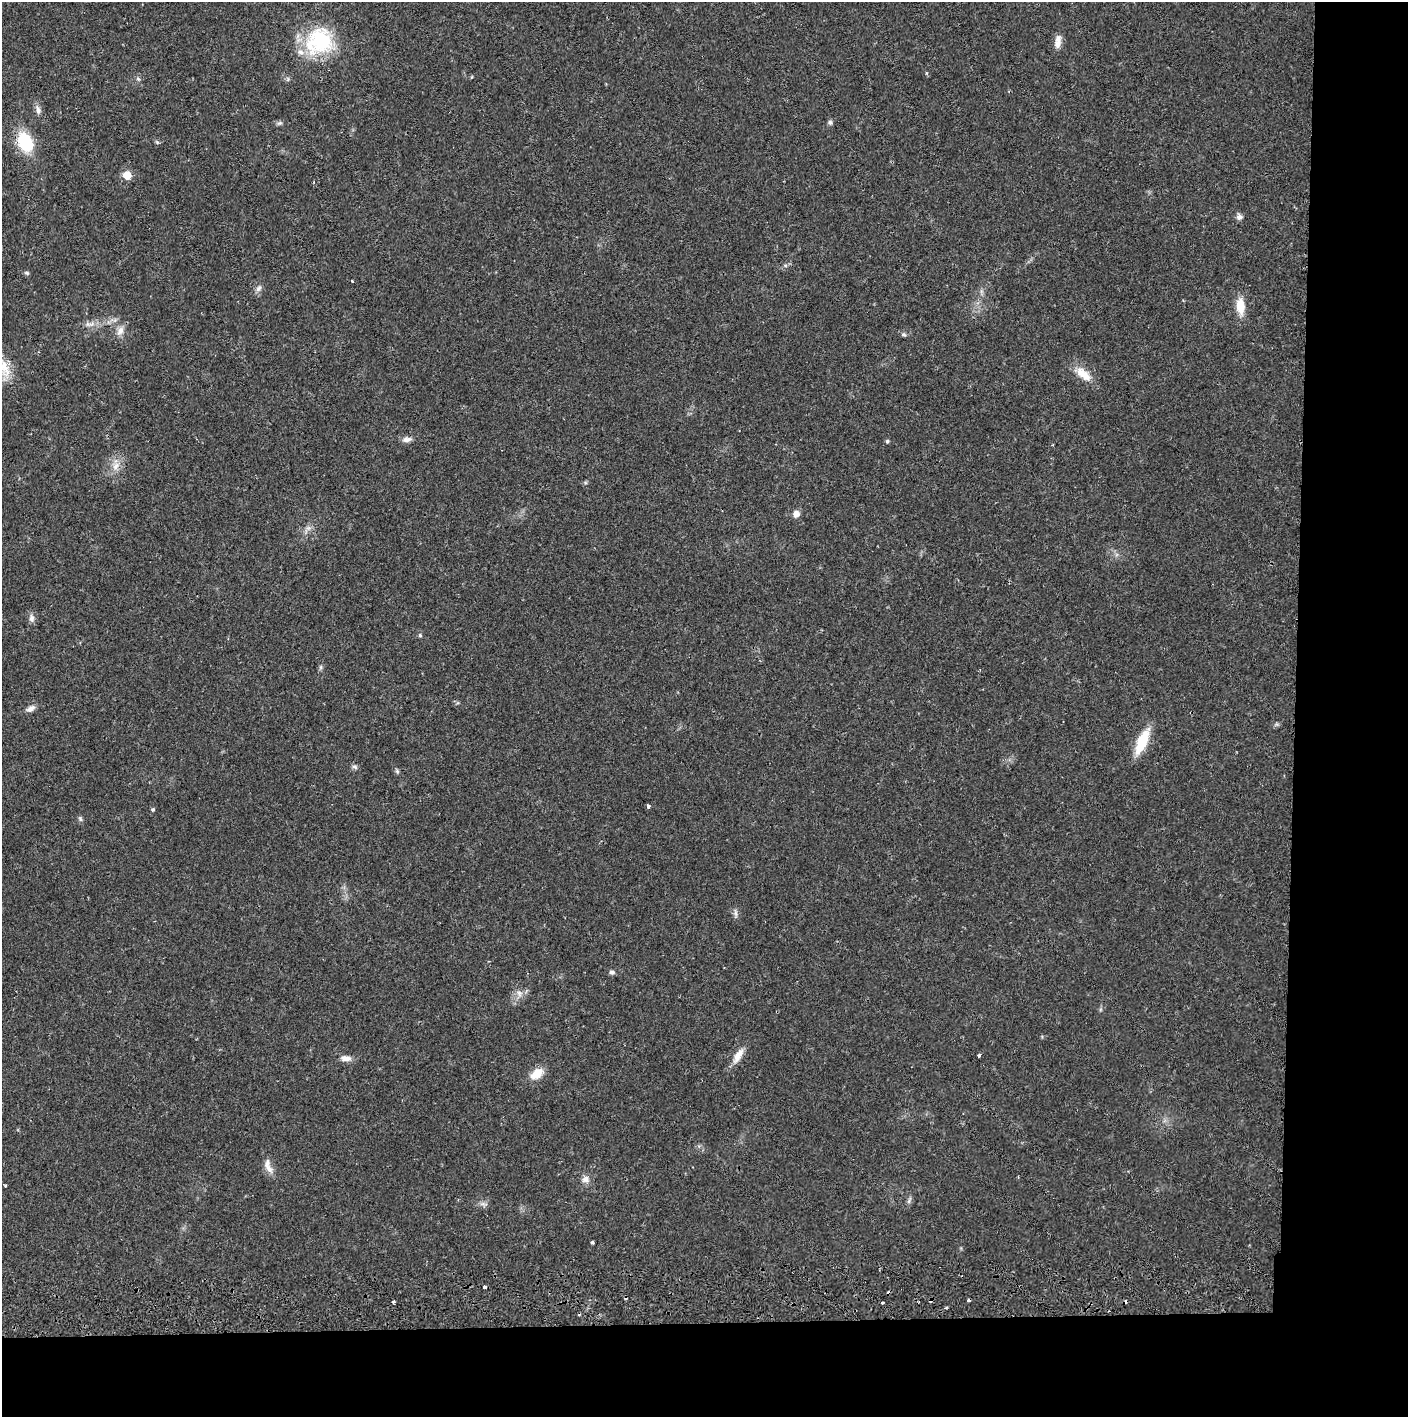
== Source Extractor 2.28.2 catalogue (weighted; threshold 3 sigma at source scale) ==
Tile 9 of 3 x 3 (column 3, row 3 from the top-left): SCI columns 2817-4222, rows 72-1486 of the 4263 x 4373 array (HDU 1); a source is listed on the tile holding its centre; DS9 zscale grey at full resolution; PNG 1410 x 1419 px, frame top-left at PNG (2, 2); no overlay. Shown black and unused: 14% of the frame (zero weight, under 2 of 3 exposures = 3% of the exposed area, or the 3 px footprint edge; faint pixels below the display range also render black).
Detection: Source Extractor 2.28.2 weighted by HDU 2 'WHT'; one run over the whole footprint, this tile lists its part. Background 0.0216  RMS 0.0035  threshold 0.0157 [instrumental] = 3 sigma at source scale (4.5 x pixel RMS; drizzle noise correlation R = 1.50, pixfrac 1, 0.05/0.05 arcsec/px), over >= 5 px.
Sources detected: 57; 5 cosmic-ray / hot-pixel residue — not listed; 2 inside a brighter listed object's ellipse — not listed separately; the other 50 listed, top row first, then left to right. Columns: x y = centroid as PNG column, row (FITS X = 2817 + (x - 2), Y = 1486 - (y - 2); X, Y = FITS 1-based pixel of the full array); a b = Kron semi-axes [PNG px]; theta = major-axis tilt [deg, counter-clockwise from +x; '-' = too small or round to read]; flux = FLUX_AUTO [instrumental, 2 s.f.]
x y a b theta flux
319 41 30 27 36 29
1058 41 19 8 81 2.6
138 79 7 4 -45 0.58
288 79 6 4 72 0.51
38 110 13 6 -76 1.6
830 122 7 5 -88 0.73
280 123 8 4 15 0.7
25 142 18 12 -67 18
157 142 6 4 -44 0.48
127 175 6 6 - 7.3
1239 217 8 8 - 1.2
785 265 6 4 -19 0.45
27 273 7 5 -27 0.58
352 281 3 3 - 0.4
258 288 9 7 46 1.2
1240 306 20 10 -86 6
87 324 9 5 -56 1
120 331 13 8 59 2.4
904 335 8 5 -28 0.68
1083 374 25 11 -39 5.5
407 439 13 6 6 1.7
887 441 5 4 - 0.53
116 466 12 9 56 2.9
796 514 7 7 - 2.1
32 618 11 7 -85 1.5
420 635 5 4 - 0.52
321 667 7 4 89 0.6
31 709 11 7 31 1.7
1142 742 29 11 67 10
355 767 9 5 -20 0.8
397 771 6 4 -47 0.6
648 806 4 3 - 0.94
152 810 5 4 - 0.66
80 819 7 5 -69 0.67
736 913 10 4 -79 0.92
612 972 7 5 -12 0.91
519 993 9 7 -66 1.7
979 1055 4 3 - 0.62
738 1056 22 8 60 3.7
346 1058 14 7 -3 2.2
537 1074 14 9 40 5.9
269 1169 16 7 -47 2.3
586 1179 11 8 25 1.9
6 1185 3 3 - 0.78
909 1201 10 4 68 0.8
592 1242 3 3 - 0.79
485 1287 3 3 - 1
394 1302 3 3 - 0.79
882 1302 3 3 - 1.7
946 1308 4 3 - 0.4